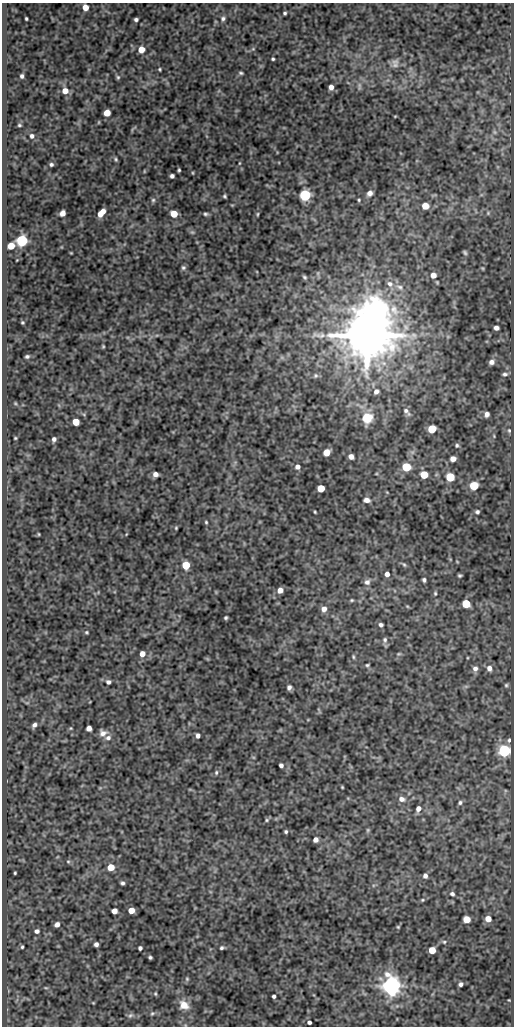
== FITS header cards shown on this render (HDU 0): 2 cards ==
NAXIS1  =                  512
NAXIS2  =                 1024

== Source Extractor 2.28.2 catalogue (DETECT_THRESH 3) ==
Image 512 x 1024 px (HDU 0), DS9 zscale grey, 1 PNG px = 1 image px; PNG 516 x 1028 px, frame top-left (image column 1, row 1024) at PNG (2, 3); no overlay
Background 85.4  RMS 0.51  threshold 1.52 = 3 sigma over >= 5 px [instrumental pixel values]
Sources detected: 162; all 162 listed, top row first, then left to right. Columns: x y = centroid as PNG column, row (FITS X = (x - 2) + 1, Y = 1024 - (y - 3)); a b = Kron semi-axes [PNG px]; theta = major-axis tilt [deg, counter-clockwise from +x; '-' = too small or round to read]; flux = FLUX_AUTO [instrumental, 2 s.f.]
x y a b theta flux
85 7 5 5 - 350
285 13 3 3 - 53
26 18 3 3 - 45
223 18 5 5 - 72
136 19 4 3 - 78
141 49 5 5 - 480
273 59 3 3 - 46
395 65 11 9 32 190
160 69 3 3 - 38
241 73 5 4 - 51
22 76 4 4 - 80
118 77 6 5 - 56
359 86 12 4 -90 87
331 87 5 4 - 160
65 91 7 6 - 310
107 113 5 5 - 470
395 116 4 2 - 25
99 122 5 3 - 29
19 125 4 3 - 43
32 136 6 5 - 90
116 159 6 5 - 51
239 163 5 3 - 27
51 164 4 4 - 63
179 170 4 3 - 45
144 171 4 2 - 25
193 173 5 3 - 29
172 176 4 4 - 98
370 193 6 5 - 170
305 195 6 5 - 4500
225 196 3 3 - 48
153 200 6 5 - 64
359 200 3 3 - 36
425 206 5 5 - 530
62 213 5 5 - 230
101 213 8 5 48 420
488 213 5 5 - 42
174 214 5 5 - 560
206 214 7 4 -2 65
257 214 6 3 81 38
192 232 6 4 -42 55
22 240 6 5 - 4500
11 246 5 5 - 640
465 252 5 3 - 55
71 253 3 2 - 24
183 268 6 6 - 66
482 268 5 4 - 33
433 275 6 6 - 210
305 277 6 4 -41 53
390 284 9 7 -45 150
400 287 10 6 -27 140
376 309 9 8 - 29000
22 322 3 3 - 41
496 328 5 4 - 140
319 335 24 8 -5 330
367 335 13 12 - 170000
103 346 4 3 - 39
27 356 4 3 - 62
492 362 7 6 - 150
505 374 9 5 5 100
316 375 6 6 - 72
376 392 6 5 - 120
15 403 5 4 - 34
407 411 13 6 -49 130
487 414 6 5 - 140
367 418 9 8 - 940
76 422 5 5 - 590
432 429 5 5 - 1200
509 430 7 5 -64 70
494 436 5 3 - 36
15 438 3 2 - 32
54 439 5 4 - 99
457 445 5 5 - 56
326 452 5 5 - 570
351 456 5 4 - 180
453 459 5 5 - 210
297 467 5 5 - 130
406 467 5 5 - 1700
155 474 5 4 - 170
424 475 5 5 - 850
450 477 5 5 - 1400
474 486 5 5 - 1600
321 488 5 5 - 940
367 500 7 5 -8 150
315 512 3 2 - 31
477 512 5 4 - 72
206 522 4 3 - 37
176 528 4 3 - 34
39 534 4 3 - 29
186 565 5 5 - 1000
404 565 6 4 -52 47
387 574 4 4 - 150
460 575 4 3 - 50
424 580 4 3 - 70
367 582 8 7 - 130
280 590 5 5 - 230
435 593 5 4 - 42
352 600 5 3 - 39
466 604 5 5 - 1300
407 606 5 3 - 33
324 609 6 5 - 210
226 618 3 3 - 49
381 625 5 5 - 84
86 632 4 3 - 38
385 640 8 6 86 94
142 654 5 5 - 280
399 654 6 4 19 41
353 657 6 3 -72 43
367 665 4 3 - 44
489 668 7 6 - 160
475 669 7 7 - 140
108 682 4 4 - 94
506 685 5 5 - 53
289 687 5 4 - 99
34 725 5 4 - 110
89 728 5 4 - 180
103 733 10 8 -8 170
198 735 4 4 - 120
108 738 8 6 23 120
509 740 7 5 80 69
504 751 6 6 - 5200
281 765 4 4 - 97
216 772 6 5 - 56
342 787 3 3 - 30
402 799 9 7 -11 170
460 802 6 5 - 74
418 809 6 5 - 200
267 820 6 4 24 51
368 830 5 5 - 46
286 832 4 4 - 55
315 840 5 4 - 160
68 861 6 4 -1 43
111 867 5 5 - 530
15 873 3 2 - 36
425 876 5 5 - 110
122 883 4 4 - 73
452 894 6 5 - 82
422 900 5 4 - 39
131 910 5 5 - 470
114 911 5 5 - 270
467 919 5 5 - 610
488 919 5 5 - 360
57 924 5 4 - 160
398 927 4 4 - 37
37 931 5 4 - 100
444 942 5 4 - 48
96 944 4 4 - 110
22 947 3 3 - 43
140 948 4 4 - 76
222 948 5 4 - 60
432 950 5 5 - 620
150 957 4 3 - 55
187 979 6 5 - 49
461 984 4 4 - 87
391 986 7 6 - 28000
46 988 5 3 - 31
155 994 5 4 - 39
274 996 4 3 - 76
509 1000 3 2 - 24
184 1005 12 9 -39 370
152 1013 6 5 - 53
130 1015 7 6 - 75
309 1022 4 4 - 100